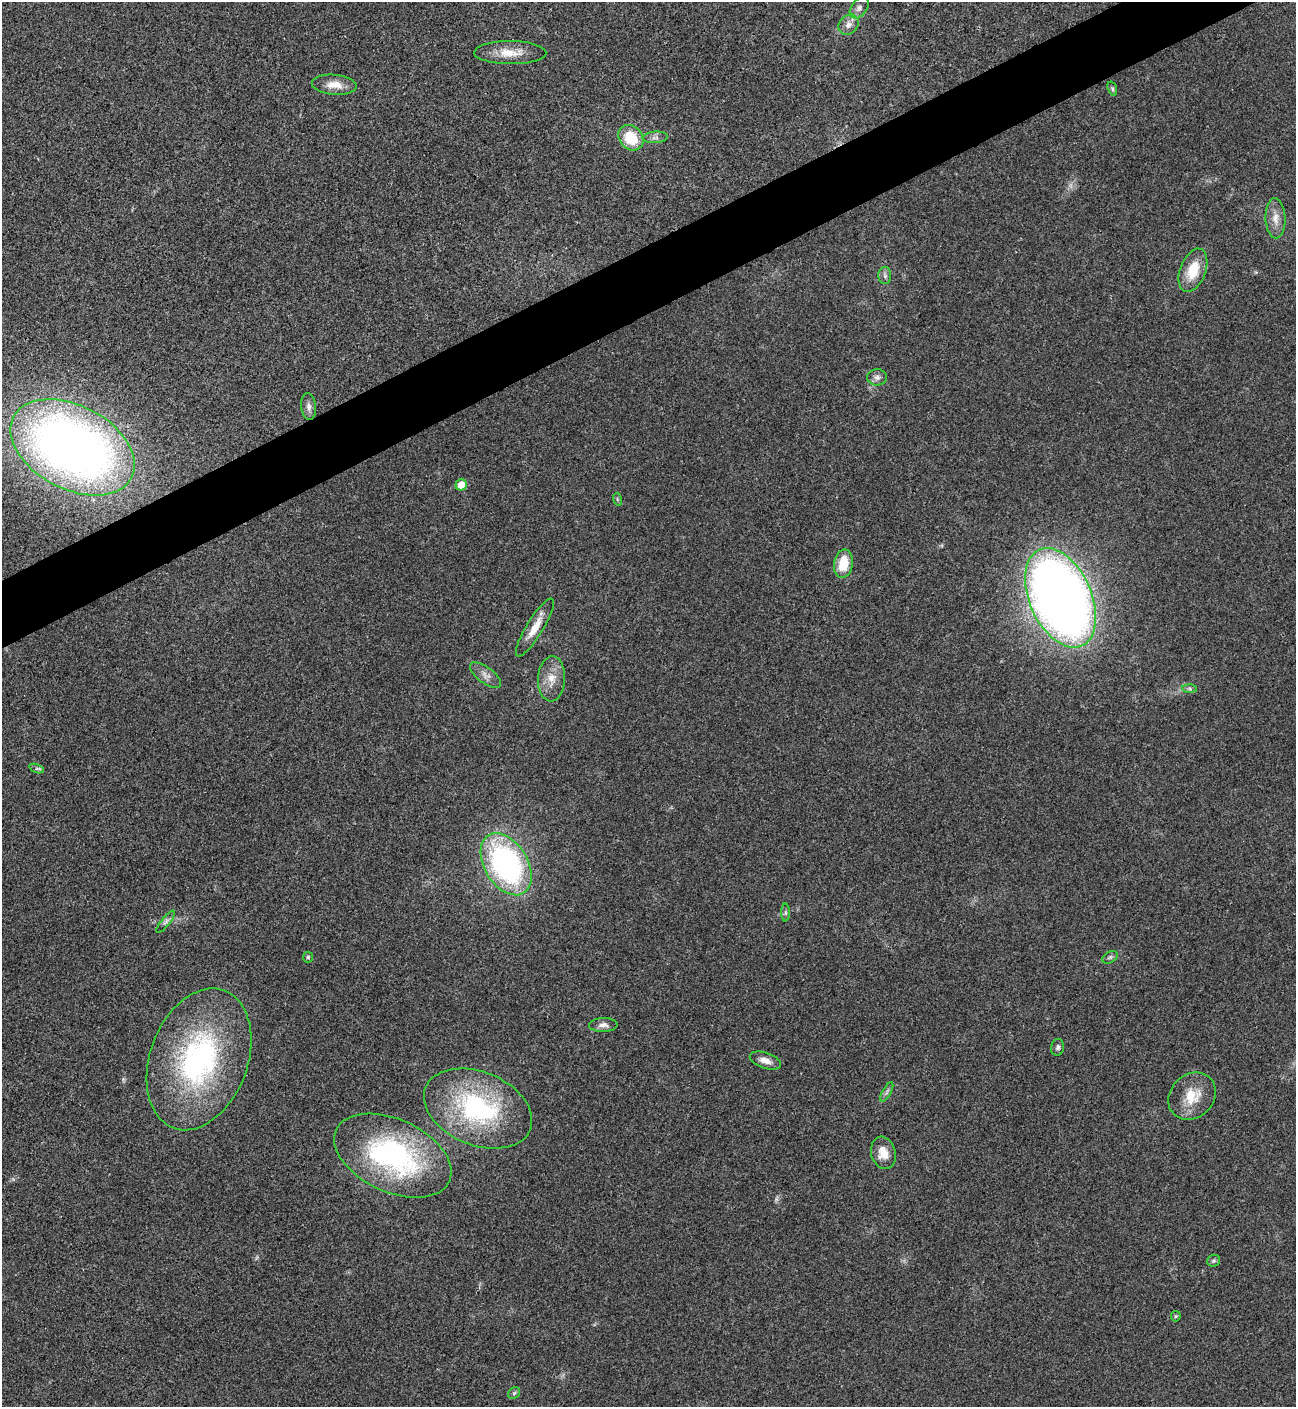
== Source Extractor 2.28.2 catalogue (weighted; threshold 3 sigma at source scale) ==
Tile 10 of 4 x 4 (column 2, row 3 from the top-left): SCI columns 1582-2875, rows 1409-2813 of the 5618 x 5629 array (HDU 1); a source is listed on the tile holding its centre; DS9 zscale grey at full resolution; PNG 1298 x 1409 px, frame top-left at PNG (2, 2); each listed source drawn as its Kron ellipse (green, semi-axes under 4 px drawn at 4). Shown black and unused: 4% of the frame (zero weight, under 3 of 4 exposures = <1% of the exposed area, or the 3 px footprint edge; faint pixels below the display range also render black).
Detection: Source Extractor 2.28.2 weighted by HDU 2 'WHT'; one run over the whole footprint, this tile lists its part. Background 0.0202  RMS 0.0056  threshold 0.0251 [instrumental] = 3 sigma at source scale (4.5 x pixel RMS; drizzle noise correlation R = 1.50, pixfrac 1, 0.05/0.05 arcsec/px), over >= 5 px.
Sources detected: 42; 2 too faint to see at this stretch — neither listed nor drawn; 1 inside a brighter listed object's ellipse — not listed separately; the other 39 listed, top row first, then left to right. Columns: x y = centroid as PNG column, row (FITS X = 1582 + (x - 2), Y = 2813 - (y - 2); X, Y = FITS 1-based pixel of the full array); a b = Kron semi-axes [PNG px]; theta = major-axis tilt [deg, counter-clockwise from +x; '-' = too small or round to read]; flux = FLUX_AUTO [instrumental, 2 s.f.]
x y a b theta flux
859 8 12 7 53 2.6
848 25 11 9 47 3.6
510 53 36 11 0 11
334 85 22 10 -5 7.4
1112 89 7 4 -72 0.98
655 137 12 6 5 2.4
631 138 14 11 -48 18
1275 218 20 10 -88 6.1
1193 270 22 13 69 15
885 276 8 6 -89 1.9
877 377 10 8 -1 2.5
309 407 13 7 -83 3.1
72 447 67 42 -27 450
461 485 6 5 - 8.8
617 499 6 4 -72 0.75
843 564 14 9 81 15
1061 598 52 31 -66 630
535 628 33 8 58 9.5
485 675 18 8 -37 4
552 679 22 13 87 9
1190 689 7 4 -1 1.1
37 768 7 4 -19 1
506 864 34 21 -59 130
785 913 9 4 -90 1.2
166 922 14 4 52 1.9
308 957 5 5 - 0.87
1110 957 8 5 30 1.3
603 1025 14 7 1 3.2
1058 1047 8 6 81 1.6
199 1059 73 48 69 120
765 1060 16 7 -19 4.6
887 1092 11 4 61 1.4
1192 1096 26 21 44 15
478 1109 56 36 -22 84
883 1153 16 12 -74 7.5
393 1156 62 36 -24 110
1214 1261 6 6 - 1.2
1176 1316 5 5 - 0.75
514 1393 6 5 - 1